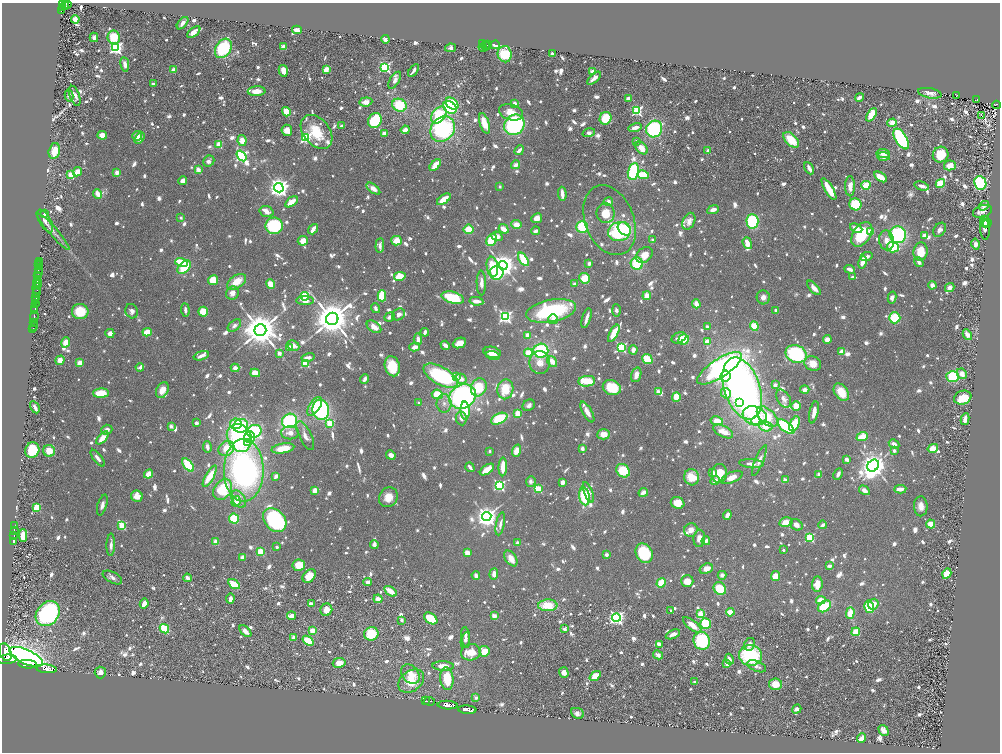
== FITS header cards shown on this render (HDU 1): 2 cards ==
NAXIS1  =                 1996
NAXIS2  =                 1500

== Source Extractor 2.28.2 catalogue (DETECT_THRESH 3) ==
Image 1996 x 1500 px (HDU 1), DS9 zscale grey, zoomed out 1/2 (1 PNG px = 2 x 2 image px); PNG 1002 x 754 px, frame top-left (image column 1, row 1499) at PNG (2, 3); each listed source drawn as its Kron ellipse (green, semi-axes under 4 px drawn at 4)
Background 0.8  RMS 0.022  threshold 0.0673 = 3 sigma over >= 5 px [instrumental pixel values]
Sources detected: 1922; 57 cannot appear on this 1/2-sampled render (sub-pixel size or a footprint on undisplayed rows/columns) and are neither listed nor drawn; of the other 1865, the 500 brightest by FLUX_AUTO listed and drawn (1365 fainter detections omitted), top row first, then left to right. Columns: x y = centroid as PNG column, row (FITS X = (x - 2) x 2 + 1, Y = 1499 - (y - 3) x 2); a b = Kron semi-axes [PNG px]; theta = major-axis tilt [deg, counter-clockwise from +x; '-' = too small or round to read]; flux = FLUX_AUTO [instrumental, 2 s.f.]
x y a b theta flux
62 3 3 2 - 500
65 5 4 1 - 320
67 5 5 3 - 410
62 7 4 2 - 320
61 11 3 3 - 170
75 19 4 3 - 55
182 23 7 3 49 31
297 30 5 3 - 65
194 32 8 4 40 41
94 37 5 3 - 26
114 37 7 6 - 170
385 39 4 3 - 28
483 44 3 2 - 420
487 45 4 3 - 320
495 45 5 2 - 280
486 46 4 2 - 370
284 47 4 3 - 31
483 47 4 2 - 170
116 48 4 4 - 1400
223 48 10 7 57 390
450 48 5 4 - 25
552 53 2 2 - 25
505 54 8 7 - 230
125 64 7 3 -80 41
385 67 4 3 - 810
326 69 4 3 - 53
173 70 4 3 - 46
413 70 7 2 54 24
283 71 6 4 -76 67
592 71 4 3 - 31
594 78 8 3 42 27
395 80 9 5 59 27
154 84 3 3 - 24
257 91 9 5 3 68
930 93 12 5 -11 36
69 95 6 3 -77 35
957 95 3 3 - 83
75 96 10 5 -69 30
859 97 4 3 - 23
628 98 4 2 - 37
977 100 3 2 - 77
366 102 6 4 6 39
514 103 4 3 - 31
452 104 7 5 -43 210
399 105 7 6 - 240
996 105 4 2 - 80
450 107 7 5 -36 330
637 111 3 3 - 670
286 112 5 4 - 130
511 112 12 8 -16 85
439 115 9 6 53 260
872 115 7 4 54 120
981 115 2 2 - 70
605 118 6 5 - 180
375 120 8 6 62 370
484 123 11 4 -73 110
892 123 4 4 - 63
514 125 11 9 49 670
342 126 4 3 - 27
635 127 7 3 15 38
443 129 13 11 52 790
654 129 8 7 - 710
287 130 6 5 - 53
405 130 4 3 - 53
317 132 19 13 -51 170
384 133 3 3 - 27
589 133 6 3 16 26
102 135 4 4 - 64
137 136 5 5 - 50
139 138 6 4 58 45
306 138 4 4 - 850
901 139 11 5 -59 620
242 140 5 4 - 60
791 140 10 5 -45 170
637 141 3 2 - 23
218 145 4 3 - 70
641 148 7 5 -48 82
519 150 5 2 - 39
708 150 2 2 - 44
54 151 8 5 76 110
883 154 7 4 -7 43
941 155 8 7 - 160
241 156 6 4 -54 910
884 156 6 4 -4 47
209 161 6 5 - 25
435 165 7 3 49 120
516 165 5 3 - 40
950 165 6 5 - 77
809 168 6 3 -62 34
198 170 2 2 - 100
633 171 8 5 78 420
77 172 5 4 - 75
117 172 3 3 - 55
71 175 4 3 - 93
643 175 6 4 -11 170
880 177 7 4 -33 83
183 181 4 3 - 35
980 183 7 6 - 420
940 184 5 4 - 210
866 185 4 3 - 270
850 186 10 5 -89 50
922 186 7 3 -16 38
500 187 3 2 - 33
279 188 5 4 - 3900
373 189 8 4 -37 43
829 189 12 3 -59 190
98 194 5 3 - 76
562 194 7 3 -87 56
444 199 8 4 35 99
291 202 7 3 35 85
608 202 5 4 - 33
855 204 6 6 - 280
984 206 5 4 - 24
713 210 6 3 25 43
982 211 10 6 20 24
267 212 7 5 -18 38
606 213 10 9 - 100
44 214 4 3 - 52
181 218 2 2 - 37
537 218 6 4 27 49
609 220 36 24 -68 150
45 221 12 5 -60 30
689 221 9 6 65 38
752 221 7 6 - 410
985 222 6 5 - 64
987 223 4 1 - 71
516 225 5 4 - 69
274 226 8 8 - 390
582 227 6 6 - 250
856 228 6 4 -24 39
313 229 6 2 53 74
468 229 5 5 - 110
504 229 5 3 - 71
624 229 7 5 -44 370
985 229 10 4 -86 34
940 230 8 5 55 28
53 231 24 4 -49 31
535 231 4 3 - 24
619 231 11 9 13 440
871 232 4 3 - 85
862 234 14 8 56 260
898 235 8 8 - 630
497 236 5 4 - 40
925 236 3 3 - 53
492 240 6 5 - 210
653 240 2 2 - 60
886 240 10 7 -80 52
303 241 5 5 - 57
397 241 5 5 - 84
747 243 6 4 -70 71
976 244 5 4 - 35
380 246 7 3 86 30
893 247 6 5 - 250
921 251 9 7 79 120
644 255 9 7 43 76
866 257 6 3 19 33
523 259 7 4 -55 260
39 261 2 1 - 220
182 262 6 4 -17 190
862 262 7 3 79 74
919 262 5 4 - 25
39 263 2 1 - 31
589 263 3 2 - 28
637 264 6 6 - 230
503 265 5 4 - 6200
39 266 2 1 - 210
184 267 8 5 44 180
492 267 10 5 -81 190
850 269 5 3 - 36
38 270 2 1 - 520
38 273 3 1 - 900
497 273 7 6 - 270
38 276 2 1 - 570
400 276 6 4 12 120
852 277 2 2 - 29
584 278 5 5 - 100
213 280 5 5 - 110
37 282 4 1 - 1700
237 282 10 6 34 100
481 283 12 4 -89 32
37 284 2 1 - 410
270 284 5 4 - 68
574 284 2 2 - 57
932 285 4 4 - 30
37 288 5 1 - 500
814 288 9 4 -48 44
950 288 5 4 - 39
36 293 4 1 - 440
232 293 7 6 - 39
305 296 4 3 - 470
382 296 5 4 - 190
647 296 4 4 - 65
763 297 7 6 - 31
36 298 4 1 - 440
453 298 11 5 -15 340
892 298 6 4 77 25
36 301 2 1 - 110
305 301 9 4 0 63
476 301 7 3 -8 48
35 304 4 2 - 130
696 304 4 3 - 52
35 308 2 1 - 480
376 308 5 3 - 23
35 310 3 2 - 1100
185 310 6 3 -84 25
616 310 6 3 -88 24
80 311 8 7 - 170
132 311 7 6 - 26
551 311 25 11 11 620
776 311 3 2 - 28
203 312 5 5 - 100
398 314 7 5 33 28
34 316 5 2 - 920
390 317 5 4 - 27
505 317 4 4 - 1300
586 318 10 2 74 34
895 318 6 5 - 190
332 319 6 6 - 20000
553 319 5 5 - 34
34 323 3 2 - 67
33 326 2 1 - 27
234 326 8 5 39 23
754 326 5 4 - 160
374 327 8 5 -35 60
707 327 2 2 - 52
33 328 3 1 - 25
260 330 6 5 - 18000
147 332 5 3 - 120
425 332 4 2 - 31
110 333 4 4 - 42
614 333 9 3 62 180
528 335 4 3 - 54
967 335 6 4 -62 40
679 338 8 5 24 34
418 339 6 3 -87 33
684 339 5 5 - 140
827 340 4 4 - 48
66 342 5 4 - 72
707 342 3 3 - 95
459 343 7 5 23 59
445 345 5 3 - 32
293 346 6 4 -25 33
415 347 5 4 - 37
621 347 4 3 - 630
290 348 4 3 - 63
633 350 4 3 - 42
541 351 7 7 - 430
842 351 4 3 - 55
492 352 8 5 -12 58
279 353 4 3 - 28
528 353 4 4 - 94
796 354 11 8 -23 630
493 355 7 4 -16 42
201 356 8 3 17 36
308 357 7 3 12 35
647 359 5 4 - 150
60 360 5 4 - 68
552 361 6 4 -55 66
80 363 4 3 - 110
305 363 3 3 - 320
540 363 11 10 - 54
813 364 8 7 - 70
392 366 10 7 -74 180
140 367 4 3 - 25
235 368 4 4 - 35
720 368 26 9 33 1900
255 373 5 4 - 71
962 374 5 4 - 52
636 375 7 5 74 37
441 376 19 9 -30 700
726 376 5 5 - 80
953 376 6 5 - 400
456 377 4 3 - 31
365 379 5 3 - 31
461 379 5 5 - 39
587 381 8 5 6 210
775 385 3 3 - 30
479 387 9 7 65 220
612 388 9 7 -23 190
742 388 32 18 -71 2700
505 389 10 8 78 160
162 390 8 6 63 64
805 390 4 4 - 32
659 392 4 3 - 130
841 392 9 6 -54 120
101 393 8 4 2 160
726 393 5 5 - 66
437 394 5 5 - 140
463 397 14 11 28 1100
676 397 4 3 - 120
963 398 9 7 19 140
784 399 10 6 -58 31
740 402 4 4 - 110
419 403 2 2 - 42
444 403 9 7 -89 32
529 405 6 5 - 23
315 406 11 5 57 160
796 406 5 4 - 76
35 407 6 3 -61 33
321 410 10 8 -81 690
465 411 9 4 -86 150
587 412 11 4 -60 43
814 412 11 4 77 50
518 413 4 4 - 80
755 416 12 9 -19 220
767 417 13 7 -43 180
461 418 7 5 -82 31
499 419 9 5 27 230
965 419 6 3 80 62
289 421 8 7 - 570
717 421 6 4 -11 67
756 421 5 4 - 130
196 423 3 3 - 23
330 423 3 3 - 230
236 424 6 5 - 93
794 424 8 4 65 130
171 426 3 3 - 23
241 426 7 7 - 250
766 426 7 5 -13 120
786 427 10 5 -39 400
107 430 5 5 - 26
254 431 7 6 - 360
723 431 11 5 -28 59
290 433 9 6 1 41
604 434 6 5 - 64
305 436 16 6 -63 41
250 437 6 5 - 240
862 437 6 4 22 140
102 438 8 4 47 67
239 438 14 12 -61 680
248 442 4 3 - 73
894 444 5 3 - 37
207 447 6 3 -79 23
226 448 8 7 - 130
283 448 11 5 9 99
582 448 3 3 - 25
933 448 5 4 - 73
32 450 8 7 - 180
49 451 6 5 - 89
490 451 2 2 - 33
516 451 6 4 71 60
894 451 3 2 - 32
391 455 5 4 - 31
98 458 10 3 -52 31
847 459 4 3 - 33
759 460 16 4 68 35
751 464 12 4 -4 35
188 465 7 4 -51 220
873 466 6 5 - 6800
470 467 5 2 - 26
503 467 9 3 88 130
487 469 8 4 35 96
244 470 31 20 -90 1700
623 471 7 6 - 210
713 473 3 3 - 43
719 473 9 7 83 140
148 474 5 3 - 89
819 474 2 2 - 60
838 474 6 3 62 26
210 476 12 4 61 140
276 476 4 3 - 27
692 477 8 7 - 120
732 477 11 5 23 70
785 480 2 2 - 77
531 481 5 5 - 26
715 481 5 3 - 35
563 482 4 3 - 28
499 485 4 4 - 840
223 489 11 8 54 290
538 489 3 3 - 250
900 489 6 3 4 51
315 490 4 3 - 51
864 490 6 4 -30 36
588 492 11 4 -68 40
643 492 5 3 - 37
137 496 6 5 - 64
585 496 9 5 -81 270
388 497 10 9 - 76
239 499 9 6 -56 29
236 501 5 3 - 60
678 503 7 5 -22 81
102 505 11 4 74 25
921 506 10 6 -89 47
37 507 3 3 - 270
727 515 5 3 - 44
487 517 5 4 - 4800
234 519 5 5 - 200
275 520 13 10 -47 640
786 522 7 4 12 63
500 524 11 3 78 27
931 524 5 4 - 65
796 525 7 5 -34 35
823 525 4 3 - 26
14 526 2 1 - 85
122 526 3 3 - 310
691 530 7 6 - 44
14 531 4 2 - 890
23 535 6 4 90 87
14 536 4 2 - 930
810 537 3 3 - 420
699 538 8 6 86 44
13 541 3 2 - 850
706 541 4 3 - 28
216 542 4 3 - 58
518 543 3 3 - 32
374 544 4 3 - 30
111 545 11 3 88 26
277 547 2 2 - 32
783 550 2 2 - 24
260 551 3 3 - 240
467 553 4 3 - 51
644 553 10 8 -59 420
606 555 3 3 - 24
243 557 4 3 - 39
511 558 9 5 -56 52
299 565 6 5 - 95
829 566 4 3 - 26
706 569 7 5 19 44
494 574 6 4 85 42
947 574 5 4 - 98
476 575 4 3 - 29
722 575 4 4 - 24
309 576 8 5 46 85
775 576 5 4 - 68
112 577 10 5 -28 26
187 578 4 3 - 31
687 581 6 6 - 65
368 582 4 3 - 24
661 583 5 3 - 160
234 584 6 3 -33 140
817 584 7 5 83 70
720 588 7 5 -46 180
390 591 7 3 -35 110
230 599 5 3 - 27
378 599 4 3 - 50
821 600 5 3 - 100
144 604 5 3 - 61
311 604 4 3 - 23
873 604 6 5 - 62
548 605 9 6 2 160
824 606 7 5 36 220
869 607 6 4 -75 220
326 610 6 6 - 78
671 610 2 2 - 35
730 612 4 3 - 70
850 613 6 4 89 110
48 614 14 10 48 1000
700 614 4 3 - 100
292 616 4 3 - 32
494 616 4 3 - 34
616 617 4 4 - 1700
431 618 7 5 -36 160
402 620 2 2 - 41
706 623 5 5 - 270
692 625 11 4 -37 71
164 629 5 3 - 230
564 629 3 2 - 71
312 630 3 3 - 74
245 631 7 4 -43 36
856 632 4 3 - 130
371 634 7 6 - 180
673 634 7 3 24 36
294 637 4 3 - 39
466 637 10 4 -82 30
465 640 8 3 76 37
308 641 6 4 -38 160
702 641 9 8 - 400
659 644 4 2 - 46
750 644 6 5 - 30
484 651 5 5 - 110
5 652 9 5 -70 7100
471 652 10 8 11 90
658 655 5 4 - 26
750 655 11 10 - 560
26 657 18 7 -24 3500
7 659 10 4 5 7600
729 659 5 3 - 31
339 663 6 5 - 72
27 664 9 3 -3 6900
727 664 4 3 - 27
443 666 11 4 -2 61
757 666 10 5 -23 29
47 669 10 3 -5 5500
100 672 6 5 - 33
564 673 5 4 - 38
410 674 11 8 -49 57
595 676 6 4 37 87
447 679 11 6 -85 180
411 681 14 10 36 140
695 682 3 2 - 32
775 684 6 6 - 96
476 697 2 2 - 48
426 701 4 1 - 690
429 701 5 1 - 1100
448 705 10 3 -3 4700
797 709 5 4 - 25
467 710 9 3 -4 4400
577 713 6 5 - 26
884 730 6 4 -56 37
861 738 5 3 - 56
At the frame edge (FLAGS 8, measured only in part): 1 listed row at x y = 62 3
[1365 fainter detections neither listed nor drawn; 57 sub-pixel or undisplayed-footprint detections neither listed nor drawn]